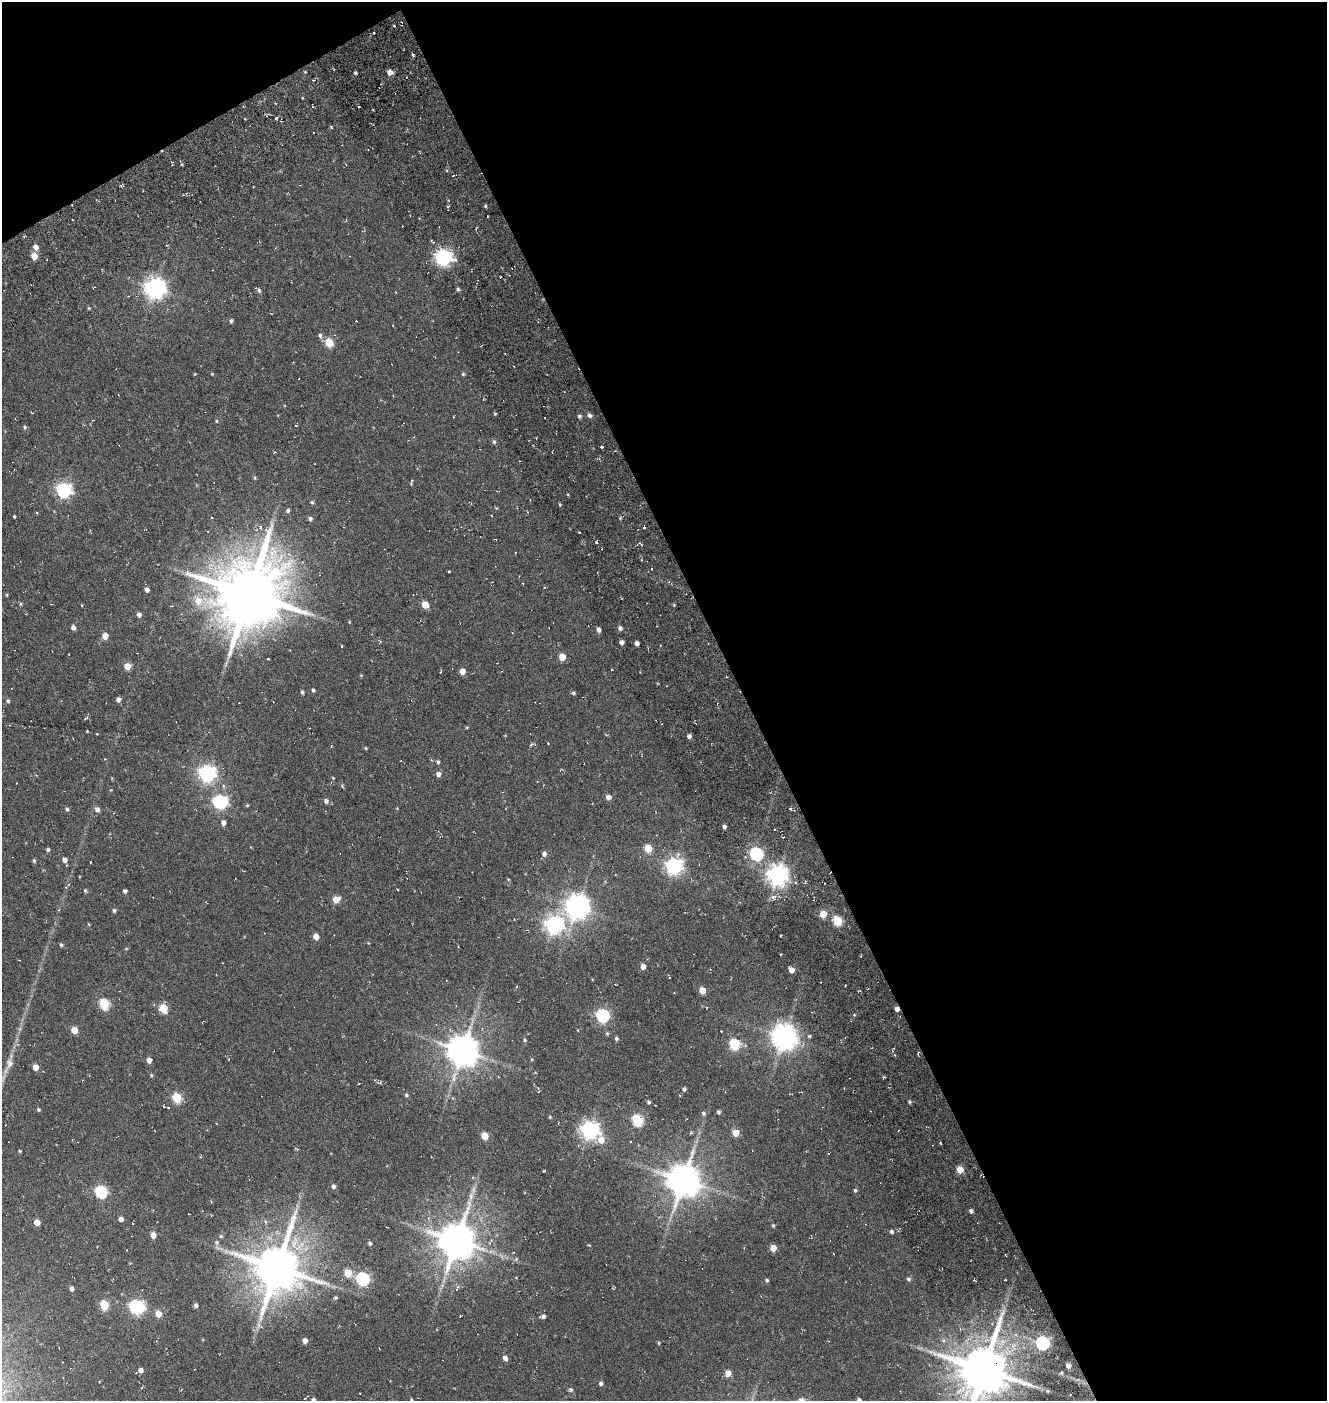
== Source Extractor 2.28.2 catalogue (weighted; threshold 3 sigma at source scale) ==
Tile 2 of 2 x 2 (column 2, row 1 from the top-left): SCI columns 1580-2904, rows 1601-2999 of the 3145 x 3169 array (HDU 1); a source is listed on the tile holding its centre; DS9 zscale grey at full resolution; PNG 1329 x 1403 px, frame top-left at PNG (2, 2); no overlay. Shown black and unused: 46% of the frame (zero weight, under 5 of 10 exposures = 19% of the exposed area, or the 3 px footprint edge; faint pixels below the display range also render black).
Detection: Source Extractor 2.28.2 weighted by HDU 2 'WHT'; one run over the whole footprint, this tile lists its part. Background -0.14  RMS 0.014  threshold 0.0586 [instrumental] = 3 sigma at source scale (4.09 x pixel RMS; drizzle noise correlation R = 1.36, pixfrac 0.8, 0.0396/0.0396 arcsec/px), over >= 5 px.
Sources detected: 262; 1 inside a brighter object's white glare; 26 cosmic-ray / hot-pixel residue — not listed; the other 235 listed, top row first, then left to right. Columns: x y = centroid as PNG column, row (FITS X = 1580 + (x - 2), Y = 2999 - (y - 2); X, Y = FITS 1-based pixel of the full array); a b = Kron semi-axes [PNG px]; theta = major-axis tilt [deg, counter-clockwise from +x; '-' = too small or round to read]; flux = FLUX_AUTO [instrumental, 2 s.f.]
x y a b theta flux
394 26 4 2 - 1.1
374 33 3 2 - 2.3
389 72 4 4 - 11
355 73 4 3 - 1.9
359 107 3 3 - 2
276 118 4 3 - 1.5
453 175 3 3 - 1.9
121 186 5 4 - 1.6
186 193 3 3 - 1.4
448 206 3 3 - 2
485 206 4 3 - 1.5
487 216 3 2 - 0.93
36 247 6 5 - 8.2
34 256 5 5 - 16
443 257 7 6 - 390
500 277 2 2 - 0.84
155 288 7 7 - 760
458 289 4 4 - 2
259 290 6 4 -69 2.8
89 308 4 4 - 1.2
231 321 5 4 - 2.6
320 335 6 6 - 3.1
329 343 5 5 - 41
195 374 4 3 - 0.93
212 374 3 3 - 0.86
463 374 4 4 - 1.7
32 413 3 2 - 1.2
495 414 4 4 - 1.3
590 415 5 5 - 3.8
579 416 5 5 - 2.7
217 421 4 4 - 1.3
296 425 4 2 - 1
25 427 5 4 - 1.8
494 442 6 5 - 2.5
601 447 3 3 - 2.7
275 452 3 3 - 1
255 478 5 4 - 1.6
412 480 4 2 - 2.2
64 490 6 6 - 280
312 502 5 4 - 2
560 504 5 3 - 1.3
288 510 5 4 - 3
37 513 4 2 - 0.84
14 516 3 3 - 3.4
491 516 3 2 - 1.2
620 518 4 4 - 1.5
310 519 5 5 - 3
260 527 7 4 -64 2.7
644 527 3 3 - 2.5
208 531 3 2 - 0.71
579 532 3 2 - 2.4
596 542 4 3 - 2.4
641 544 5 2 - 3.5
515 553 3 2 - 0.84
652 569 3 2 - 1.3
449 571 3 3 - 2
523 583 2 2 - 0.86
147 590 5 4 - 4.8
249 594 22 19 60 9100
7 595 5 3 - 1.1
198 601 11 10 - 17
21 604 5 4 - 1.6
425 605 5 4 - 21
674 605 4 4 - 1.2
139 614 5 4 - 4.8
349 622 4 3 - 0.85
73 628 5 4 - 4.5
620 628 4 4 - 4.3
599 630 5 4 - 4.5
105 636 5 4 - 13
380 642 5 4 - 1.2
622 642 4 4 - 5.2
637 643 4 4 - 5.4
342 646 3 2 - 1.6
562 657 5 5 - 21
268 659 3 3 - 1.8
127 666 5 5 - 18
462 671 5 5 - 9.7
440 672 4 2 - 0.94
313 690 4 4 - 2
302 692 4 3 - 2.4
573 693 4 3 - 2.1
118 699 5 4 - 4.8
8 701 5 4 - 2.2
273 702 3 3 - 0.93
86 718 6 4 19 1.9
467 727 5 3 - 1.1
87 731 2 2 - 0.98
97 734 3 2 - 0.96
689 736 4 4 - 5.1
531 744 7 4 51 1.9
366 748 4 4 - 1.2
438 762 5 4 - 2
560 770 5 3 - 0.94
207 773 7 7 - 400
438 774 5 5 - 5.5
333 778 4 3 - 1.3
342 786 6 4 -48 1.6
608 797 5 5 - 7
326 801 6 5 - 4.2
220 802 6 6 - 220
247 806 5 3 - 1.3
67 809 5 4 - 2.5
97 809 5 5 - 5.1
790 809 3 3 - 2.1
223 823 5 4 - 5.5
724 827 4 3 - 3.6
783 837 3 3 - 1.2
648 848 5 5 - 32
48 850 4 4 - 2.4
544 854 5 5 - 4.5
756 854 6 6 - 190
745 857 4 3 - 1.3
65 860 4 4 - 5.7
34 861 5 4 - 2
90 862 3 2 - 0.72
674 866 7 7 - 360
778 875 7 7 - 790
508 879 5 3 - 1
398 889 3 2 - 1.1
85 891 5 4 - 1.5
125 891 4 4 - 3.1
773 897 8 7 - 5
336 899 5 5 - 17
578 907 8 8 - 1100
114 910 5 4 - 2.1
823 914 5 5 - 26
837 921 5 5 - 67
554 925 7 7 - 530
781 935 2 2 - 1.2
316 936 5 4 - 12
61 945 4 3 - 2.1
643 966 5 4 - 8.1
791 970 5 4 - 11
669 977 3 3 - 1.1
846 985 3 2 - 0.9
702 990 5 4 - 22
859 991 5 3 - 1.1
104 1004 6 5 - 81
707 1007 4 2 - 0.82
163 1008 6 5 - 42
897 1009 4 4 - 6.5
603 1016 6 6 - 200
74 1030 5 5 - 18
607 1033 5 4 - 1.7
809 1036 4 4 - 2.1
784 1037 8 8 - 1300
616 1038 5 4 - 2.4
525 1040 5 4 - 1.8
735 1044 6 5 - 90
463 1050 9 9 - 2400
893 1051 5 3 - 1.4
918 1053 4 3 - 1.3
149 1060 5 4 - 7.3
10 1063 12 9 -86 7
36 1067 5 4 - 12
535 1073 4 2 - 1
151 1075 5 4 - 1.4
380 1082 5 4 - 1.7
684 1089 4 4 - 2.9
406 1095 4 4 - 2.1
177 1098 5 5 - 58
452 1098 6 4 -69 1.6
649 1102 5 4 - 2.1
910 1102 4 4 - 2.1
163 1106 3 2 - 0.76
168 1107 3 2 - 1
38 1109 5 4 - 1.9
718 1112 4 3 - 2.5
703 1113 6 5 - 2.4
550 1117 4 4 - 1.4
638 1120 6 5 - 100
590 1130 7 7 - 540
898 1131 3 2 - 0.79
736 1133 5 5 - 24
485 1136 5 5 - 24
601 1140 8 7 - 13
630 1142 3 2 - 1.1
296 1149 5 3 - 1.1
20 1151 3 3 - 1.2
200 1156 3 3 - 1.2
960 1169 5 5 - 18
544 1171 3 2 - 1.3
683 1180 10 9 - 2700
333 1186 5 5 - 3.6
855 1190 4 4 - 1.9
101 1192 6 6 - 140
471 1196 11 6 81 6.8
971 1211 4 3 - 3.4
121 1219 4 4 - 6.2
37 1222 5 4 - 13
773 1225 5 4 - 1.4
891 1231 5 4 - 2.6
153 1235 5 4 - 11
221 1236 5 5 - 1.7
457 1240 11 10 - 3800
217 1242 6 6 - 3.3
370 1243 4 4 - 2.6
589 1245 4 3 - 0.98
773 1248 5 4 - 16
516 1259 6 4 47 2
277 1267 14 13 - 6000
348 1273 5 5 - 29
363 1279 6 6 - 190
909 1279 5 5 - 2.9
767 1280 5 5 - 2.1
974 1280 4 2 - 1.1
71 1289 5 4 - 3.6
335 1298 5 4 - 1.8
104 1305 6 5 - 42
196 1305 4 4 - 3.8
136 1307 6 6 - 210
158 1314 5 5 - 19
460 1316 3 3 - 1.5
543 1316 5 4 - 3.7
260 1326 13 8 -41 6.4
305 1341 4 4 - 7
659 1343 4 3 - 1.3
1043 1343 6 6 - 220
505 1358 6 5 - 5.1
1068 1365 5 5 - 7.9
984 1369 15 14 - 6900
140 1370 4 4 - 6.4
728 1373 5 5 - 15
1061 1373 5 5 - 2.3
99 1381 3 2 - 1.2
601 1383 5 4 - 2.7
142 1388 4 3 - 1
571 1390 5 5 - 2.8
1048 1391 6 4 -89 1.6
360 1393 2 2 - 0.75
305 1398 5 3 - 1.4
313 1400 4 4 - 4.2
411 1400 4 3 - 1.3
859 1400 4 4 - 5.1
Overlapping masked pixels (flux is a lower limit): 2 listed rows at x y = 897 1009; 984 1369
Isophote crosses this tile's border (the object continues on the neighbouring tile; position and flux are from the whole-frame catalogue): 4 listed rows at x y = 984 1369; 313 1400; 411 1400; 859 1400